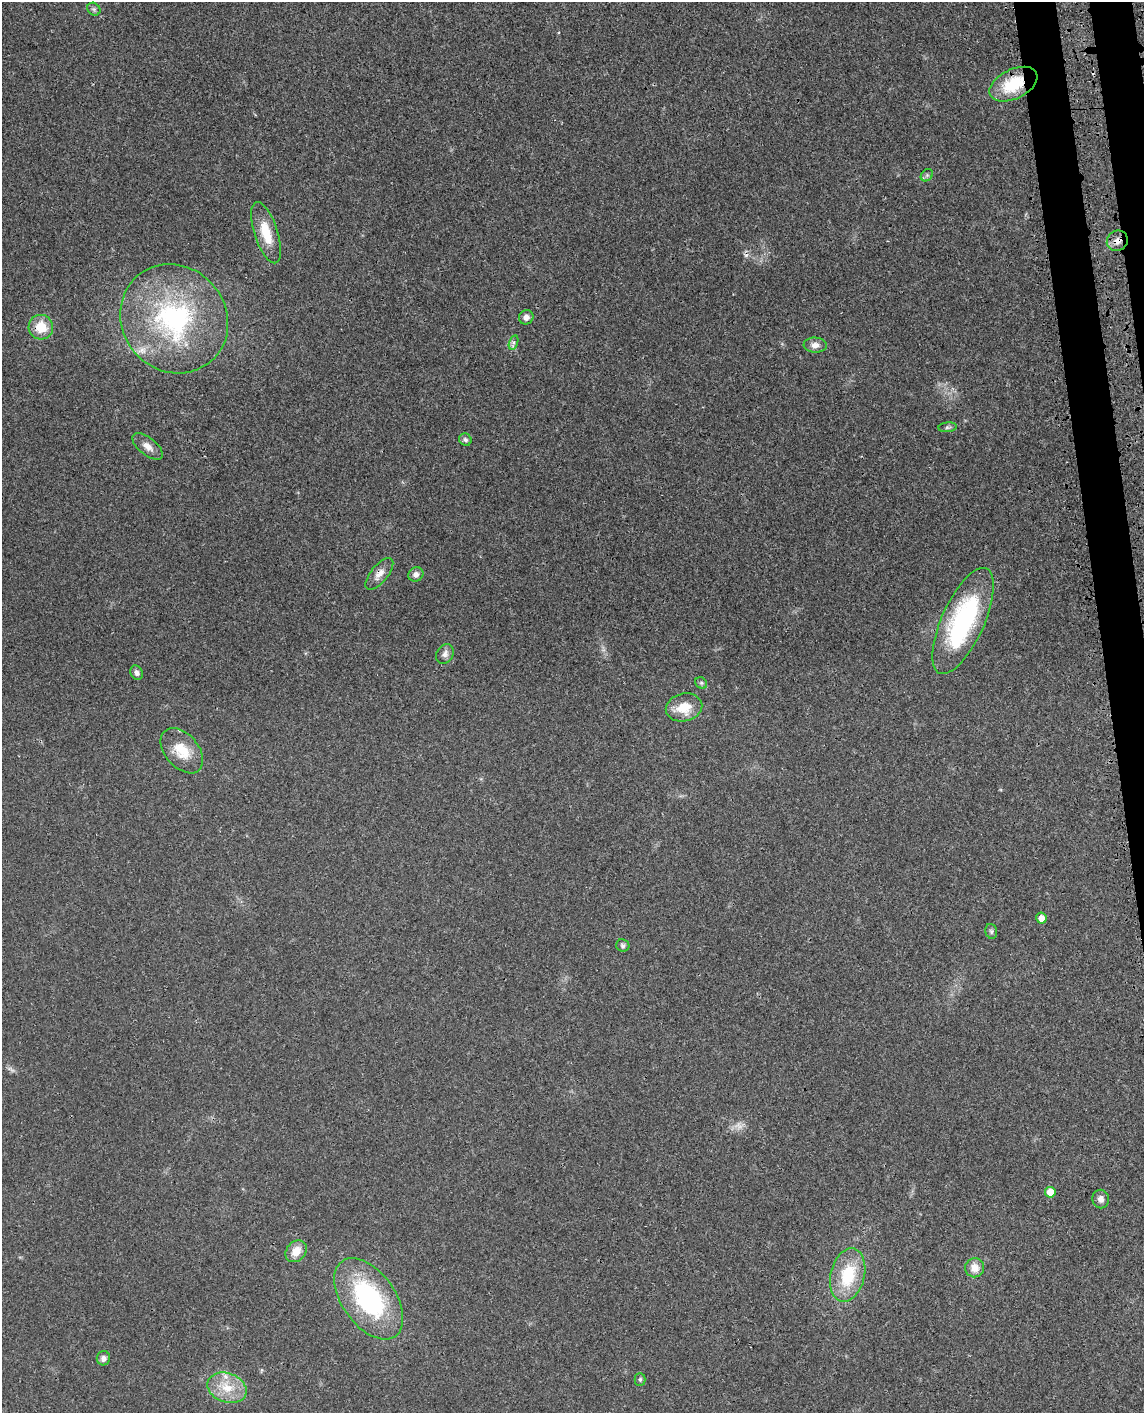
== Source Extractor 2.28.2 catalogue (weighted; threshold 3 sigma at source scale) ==
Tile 6 of 4 x 3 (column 2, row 2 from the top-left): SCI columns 1226-2367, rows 1618-3028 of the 4736 x 4749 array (HDU 1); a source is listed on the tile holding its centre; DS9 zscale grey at full resolution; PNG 1146 x 1415 px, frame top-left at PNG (2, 2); each listed source drawn as its Kron ellipse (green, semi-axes under 4 px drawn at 4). Shown black and unused: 3% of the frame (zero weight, under 3 of 4 exposures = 8% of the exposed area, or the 3 px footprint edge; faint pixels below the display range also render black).
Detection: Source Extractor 2.28.2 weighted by HDU 2 'WHT'; one run over the whole footprint, this tile lists its part. Background 0.0214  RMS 0.0035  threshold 0.0155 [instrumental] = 3 sigma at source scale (4.5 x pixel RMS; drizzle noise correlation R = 1.50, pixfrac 1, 0.05/0.05 arcsec/px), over >= 5 px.
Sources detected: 40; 2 too faint to see at this stretch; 2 cosmic-ray / hot-pixel residue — neither listed nor drawn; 3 inside a brighter listed object's ellipse — not listed separately; the other 33 listed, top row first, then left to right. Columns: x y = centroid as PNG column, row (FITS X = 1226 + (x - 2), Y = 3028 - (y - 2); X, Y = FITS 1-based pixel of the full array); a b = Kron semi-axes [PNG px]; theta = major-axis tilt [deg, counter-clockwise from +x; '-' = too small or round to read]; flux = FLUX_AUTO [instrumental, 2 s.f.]
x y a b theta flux
94 9 7 6 - 0.78
1013 84 26 14 26 14
927 175 7 5 45 0.81
266 233 32 11 -72 9.1
1117 241 11 10 - 2.6
526 317 7 7 - 1.8
174 319 56 52 -49 58
41 327 12 12 - 7.5
513 342 7 4 72 0.85
815 345 11 7 -5 2.2
947 427 9 4 6 0.72
465 440 6 6 - 0.91
148 446 18 8 -38 2.7
379 574 19 8 51 2.9
416 574 8 7 - 1.5
963 621 57 21 66 48
445 654 10 8 57 1.7
137 673 7 6 - 1.3
701 683 6 5 - 0.58
684 707 18 14 14 7.2
182 751 26 16 -49 8.3
1041 918 5 5 - 2.9
991 931 8 5 -75 0.72
623 945 7 6 - 0.9
1050 1192 5 5 - 5.6
1101 1199 9 8 - 1.7
296 1251 12 9 51 4.5
975 1268 9 9 - 3.6
848 1275 27 17 76 16
369 1299 46 26 -55 48
103 1358 7 6 - 1.5
640 1379 6 5 - 0.59
227 1388 20 14 -19 8
Overlapping masked pixels (flux is a lower limit): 3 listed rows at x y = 1013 84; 1117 241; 379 574